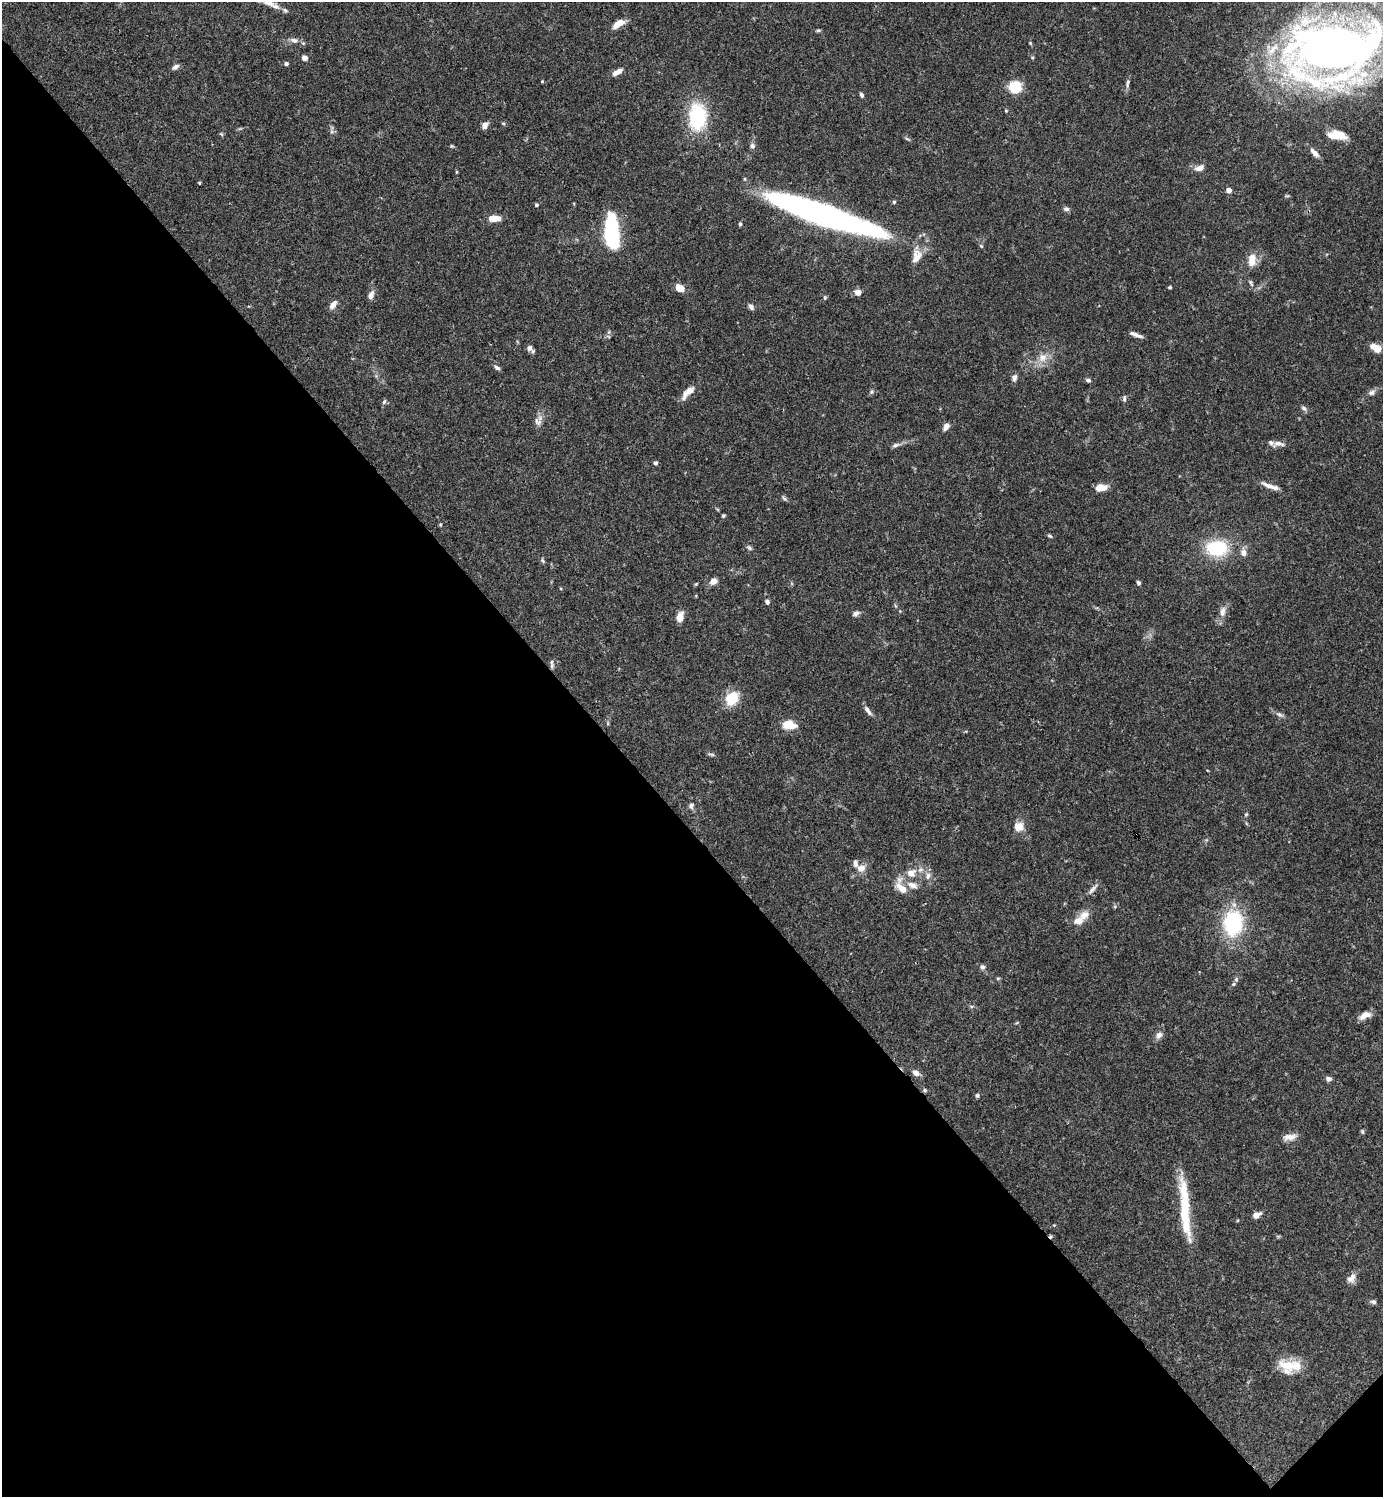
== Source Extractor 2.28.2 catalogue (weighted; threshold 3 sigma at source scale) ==
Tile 14 of 4 x 4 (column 2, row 4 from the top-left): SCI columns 1681-3061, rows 1-1495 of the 5982 x 5983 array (HDU 1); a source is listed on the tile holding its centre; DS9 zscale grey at full resolution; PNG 1385 x 1499 px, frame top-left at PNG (2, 2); no overlay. Shown black and unused: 45% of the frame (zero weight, under 3 of 4 exposures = <1% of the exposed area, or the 3 px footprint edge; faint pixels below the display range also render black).
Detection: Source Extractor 2.28.2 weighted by HDU 2 'WHT'; one run over the whole footprint, this tile lists its part. Background 0.0643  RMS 0.0032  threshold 0.0143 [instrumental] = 3 sigma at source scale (4.5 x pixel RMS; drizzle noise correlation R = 1.50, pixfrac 1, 0.05/0.05 arcsec/px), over >= 5 px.
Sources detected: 122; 1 inside a brighter object's white glare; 1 cosmic-ray / hot-pixel residue — not listed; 8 inside a brighter listed object's ellipse — not listed separately; the other 112 listed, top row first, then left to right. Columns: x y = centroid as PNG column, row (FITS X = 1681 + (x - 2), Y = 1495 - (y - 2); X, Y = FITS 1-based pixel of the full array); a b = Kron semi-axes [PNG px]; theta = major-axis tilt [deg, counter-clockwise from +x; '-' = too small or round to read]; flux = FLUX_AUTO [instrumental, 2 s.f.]
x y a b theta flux
267 2 36 7 -27 4.5
618 24 15 7 30 3.6
818 30 6 4 7 0.45
294 40 10 8 -4 1.3
1030 43 5 4 - 0.35
1333 49 89 56 8 280
1032 57 5 3 - 0.32
305 58 6 5 - 1.5
286 64 5 5 - 0.63
176 67 9 5 32 1.1
617 72 13 6 30 2
542 81 3 3 - 0.41
1128 82 7 5 77 0.61
1015 87 12 12 - 8.8
861 95 6 5 - 0.71
697 117 31 20 -90 21
485 125 8 6 57 1.6
221 134 6 4 -45 0.41
1336 135 17 8 -7 6.2
907 139 9 3 -27 0.51
451 146 5 4 - 0.37
752 146 7 6 - 1
1314 153 14 6 -45 1.9
1200 168 10 7 19 2.1
457 172 5 3 - 0.3
199 183 3 3 - 0.35
1229 190 4 4 - 2.7
894 202 5 4 - 0.4
536 205 5 4 - 0.46
1066 209 9 5 -6 0.78
820 214 108 19 -19 130
494 218 13 6 -1 4.9
740 224 5 4 - 0.54
612 233 30 11 -87 35
981 246 6 4 -46 0.44
916 256 21 12 70 4.3
1252 260 16 10 81 3.9
1251 283 11 4 -64 0.76
1170 287 4 3 - 0.41
680 288 10 7 -33 3.3
858 292 7 6 - 2
371 295 10 6 68 1.8
333 305 10 6 53 2.2
751 307 7 5 -53 1
1136 335 14 4 -22 1.6
1374 347 10 7 -10 3.2
529 348 7 7 - 1.4
1042 357 13 12 - 3.6
497 368 8 5 -27 0.82
1014 378 8 6 80 1.3
1088 380 6 5 - 0.72
688 392 21 8 46 3.2
871 392 6 5 - 0.55
1372 392 11 7 25 1.2
1124 399 8 4 78 0.73
384 402 8 5 63 0.65
1304 408 8 6 -30 0.9
538 422 12 8 -50 1.5
946 427 10 6 57 1.4
1278 444 15 7 8 1.9
895 445 10 6 18 1
655 463 6 5 - 0.63
1269 486 21 6 -24 2.4
1101 488 12 6 7 3.9
784 498 9 4 -51 0.6
723 516 4 4 - 0.43
440 525 4 4 - 0.33
1050 536 7 4 -27 0.51
749 548 8 5 -45 0.65
1217 548 21 15 -2 18
1243 552 10 8 -87 1.9
542 560 8 4 -47 0.53
713 581 8 7 - 2.3
1138 583 5 4 - 0.73
767 602 6 5 - 0.84
1223 612 15 8 86 2.3
856 613 10 6 28 1.1
680 617 10 7 77 3.1
552 666 8 5 51 0.94
732 698 17 13 54 7.8
868 711 15 5 -53 1.3
1279 714 11 6 -24 1.1
788 724 12 7 -10 8
711 754 10 3 -9 0.57
691 805 8 6 83 1.1
1246 814 5 4 - 0.37
1019 826 13 12 - 3.1
861 868 10 9 - 2.6
911 873 12 11 - 3.6
928 876 10 7 63 1.6
912 885 16 8 -19 2.6
901 887 21 10 -61 4.6
1093 889 18 4 48 1.3
1084 915 15 11 39 2.9
1233 923 24 18 85 28
982 967 7 7 - 0.85
998 978 5 5 - 0.39
1233 984 6 5 - 0.56
971 1006 6 4 -18 0.46
1365 1015 16 8 25 2.5
1159 1035 9 8 - 1.5
916 1073 9 6 -31 1.7
1328 1079 7 5 -19 1.1
925 1090 5 4 - 0.5
977 1095 6 4 67 0.5
1362 1132 7 4 -71 0.42
1289 1137 18 8 9 2.5
1185 1212 68 10 -84 17
1256 1215 7 5 28 2.7
1350 1279 10 9 - 1.7
1373 1302 7 6 - 0.8
1289 1366 28 16 -3 8.1
Overlapping masked pixels (flux is a lower limit): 1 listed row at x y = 925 1090
Isophote crosses this tile's border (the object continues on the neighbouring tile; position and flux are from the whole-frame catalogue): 2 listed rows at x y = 267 2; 1333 49